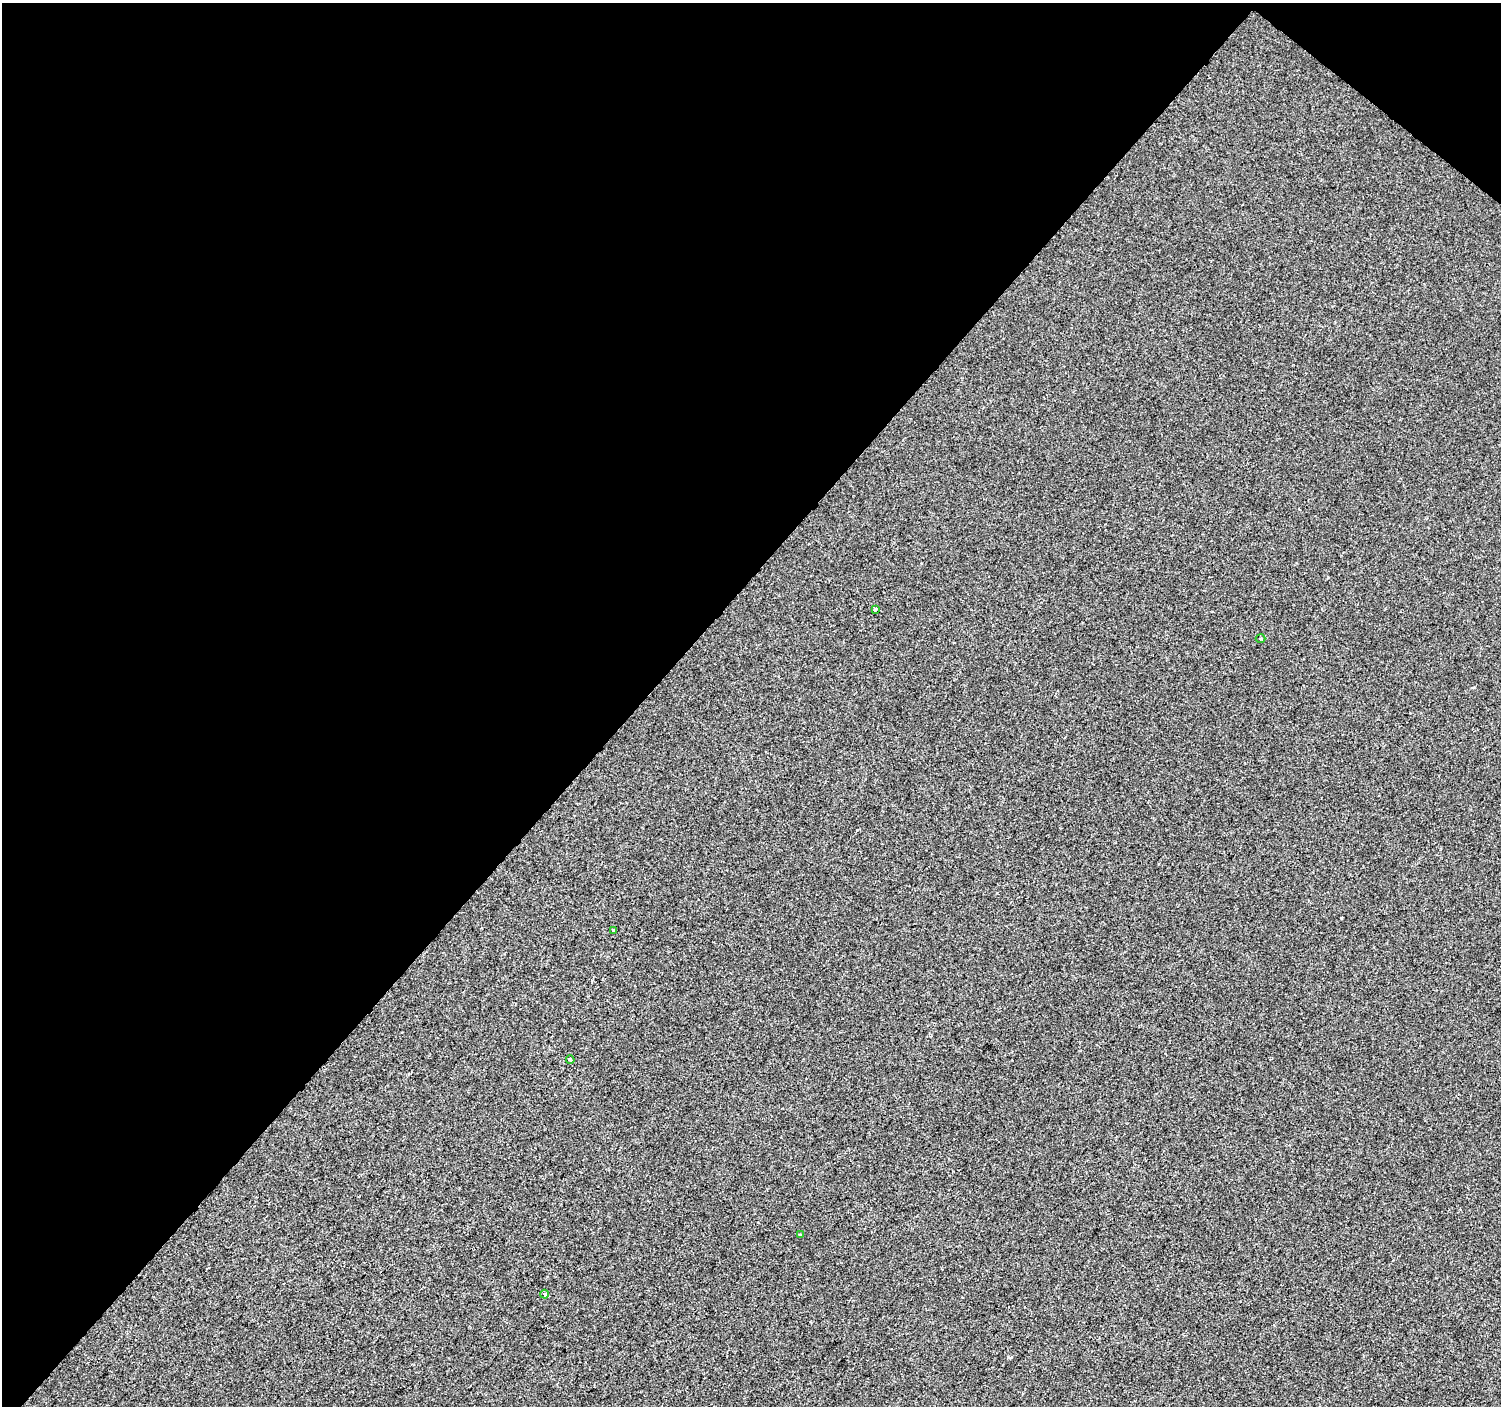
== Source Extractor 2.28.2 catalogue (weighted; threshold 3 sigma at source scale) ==
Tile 2 of 4 x 4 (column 2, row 1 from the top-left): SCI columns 1506-3004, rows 4450-5853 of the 6003 x 6025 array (HDU 1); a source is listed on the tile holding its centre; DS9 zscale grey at full resolution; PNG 1503 x 1408 px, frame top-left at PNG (2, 3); each listed source drawn as its Kron ellipse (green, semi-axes under 4 px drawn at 4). Shown black and unused: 44% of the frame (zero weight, under 2 of 3 exposures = <1% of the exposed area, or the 3 px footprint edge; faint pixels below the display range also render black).
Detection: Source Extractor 2.28.2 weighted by HDU 2 'WHT'; one run over the whole footprint, this tile lists its part. Background -2.46e-04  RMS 0.0042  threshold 0.0187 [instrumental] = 3 sigma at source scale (4.5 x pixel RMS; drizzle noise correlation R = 1.50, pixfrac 1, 0.0396/0.0396 arcsec/px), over >= 5 px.
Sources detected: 7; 1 cosmic-ray / hot-pixel residue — neither listed nor drawn; the other 6 listed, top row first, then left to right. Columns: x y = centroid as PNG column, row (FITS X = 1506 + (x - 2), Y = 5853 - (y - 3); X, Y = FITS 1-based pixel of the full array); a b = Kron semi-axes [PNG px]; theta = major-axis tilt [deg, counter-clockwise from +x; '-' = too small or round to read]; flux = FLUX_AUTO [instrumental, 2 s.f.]
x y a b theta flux
875 609 3 3 - 1.4
1260 638 5 2 - 0.44
613 930 4 3 - 2.3
570 1060 4 3 - 12
800 1235 3 2 - 0.59
544 1294 4 4 - 0.57